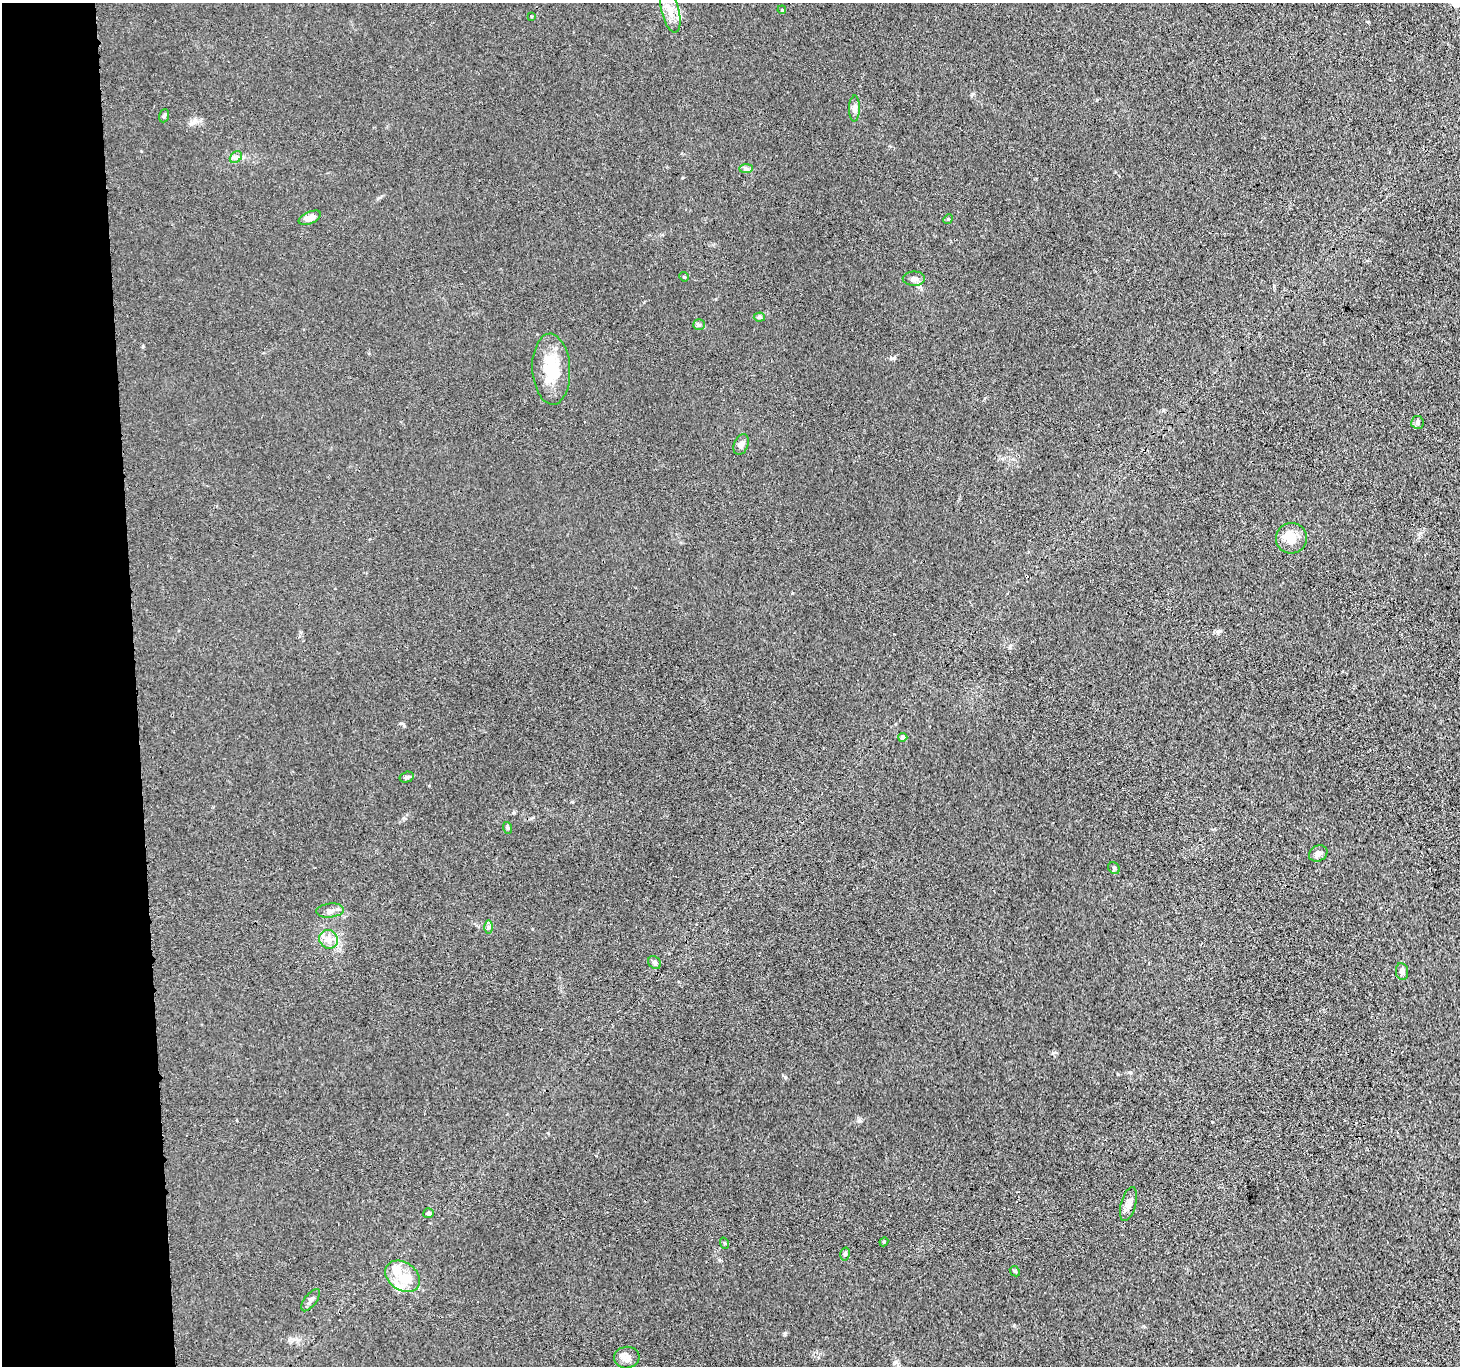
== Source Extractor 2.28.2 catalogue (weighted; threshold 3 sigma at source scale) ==
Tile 4 of 3 x 3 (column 1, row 2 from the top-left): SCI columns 23-1480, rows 1501-2864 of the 4416 x 4389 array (HDU 1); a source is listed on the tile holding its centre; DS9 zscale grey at full resolution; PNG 1462 x 1368 px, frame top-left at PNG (2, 3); each listed source drawn as its Kron ellipse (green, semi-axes under 4 px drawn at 4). Shown black and unused: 9% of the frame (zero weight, under 3 of 4 exposures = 3% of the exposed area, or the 3 px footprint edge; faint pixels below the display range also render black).
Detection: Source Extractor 2.28.2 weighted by HDU 2 'WHT'; one run over the whole footprint, this tile lists its part. Background 0.0279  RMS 0.0041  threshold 0.0186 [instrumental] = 3 sigma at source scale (4.5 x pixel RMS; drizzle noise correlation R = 1.50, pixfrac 1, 0.05/0.05 arcsec/px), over >= 5 px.
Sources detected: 42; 1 inside a brighter object's white glare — neither listed nor drawn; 5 inside a brighter listed object's ellipse — not listed separately; the other 36 listed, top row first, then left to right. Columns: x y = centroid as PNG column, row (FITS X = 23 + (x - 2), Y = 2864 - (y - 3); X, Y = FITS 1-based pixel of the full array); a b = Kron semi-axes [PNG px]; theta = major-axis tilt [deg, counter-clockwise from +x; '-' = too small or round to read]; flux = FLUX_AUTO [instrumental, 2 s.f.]
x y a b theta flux
782 10 4 3 - 0.34
670 11 22 9 -75 5
531 16 3 2 - 0.42
854 109 13 5 89 1.6
164 116 7 5 72 0.73
236 157 7 5 44 1
746 168 7 4 0 0.85
310 218 12 6 24 3.2
948 219 5 4 - 0.52
684 277 5 4 - 0.43
914 279 11 7 1 2
759 317 6 4 3 0.72
699 325 6 5 - 0.74
551 369 35 19 -87 15
1417 422 6 6 - 0.84
741 444 11 7 70 1.8
1291 538 15 15 - 5.4
903 737 4 4 - 2.2
407 777 7 5 15 0.85
508 828 6 4 -72 0.53
1318 853 9 7 29 2.3
1114 868 6 5 - 0.69
330 911 14 7 6 2.2
488 927 6 4 90 0.76
329 939 9 9 - 3.6
655 962 7 5 -47 1
1402 971 8 6 -80 1.5
1128 1204 17 7 74 2.6
429 1213 5 5 - 0.84
884 1242 4 4 - 0.41
724 1243 6 3 -71 0.48
845 1254 6 5 - 0.63
1015 1271 5 4 - 0.53
403 1276 19 14 -35 8.4
311 1300 13 6 53 1.4
627 1357 13 11 7 2.8
Unlisted compact peaks at least as high as the median listed source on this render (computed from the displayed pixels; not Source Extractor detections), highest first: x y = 785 1077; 785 1333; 191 124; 894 358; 404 726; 859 1121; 1219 631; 143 346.